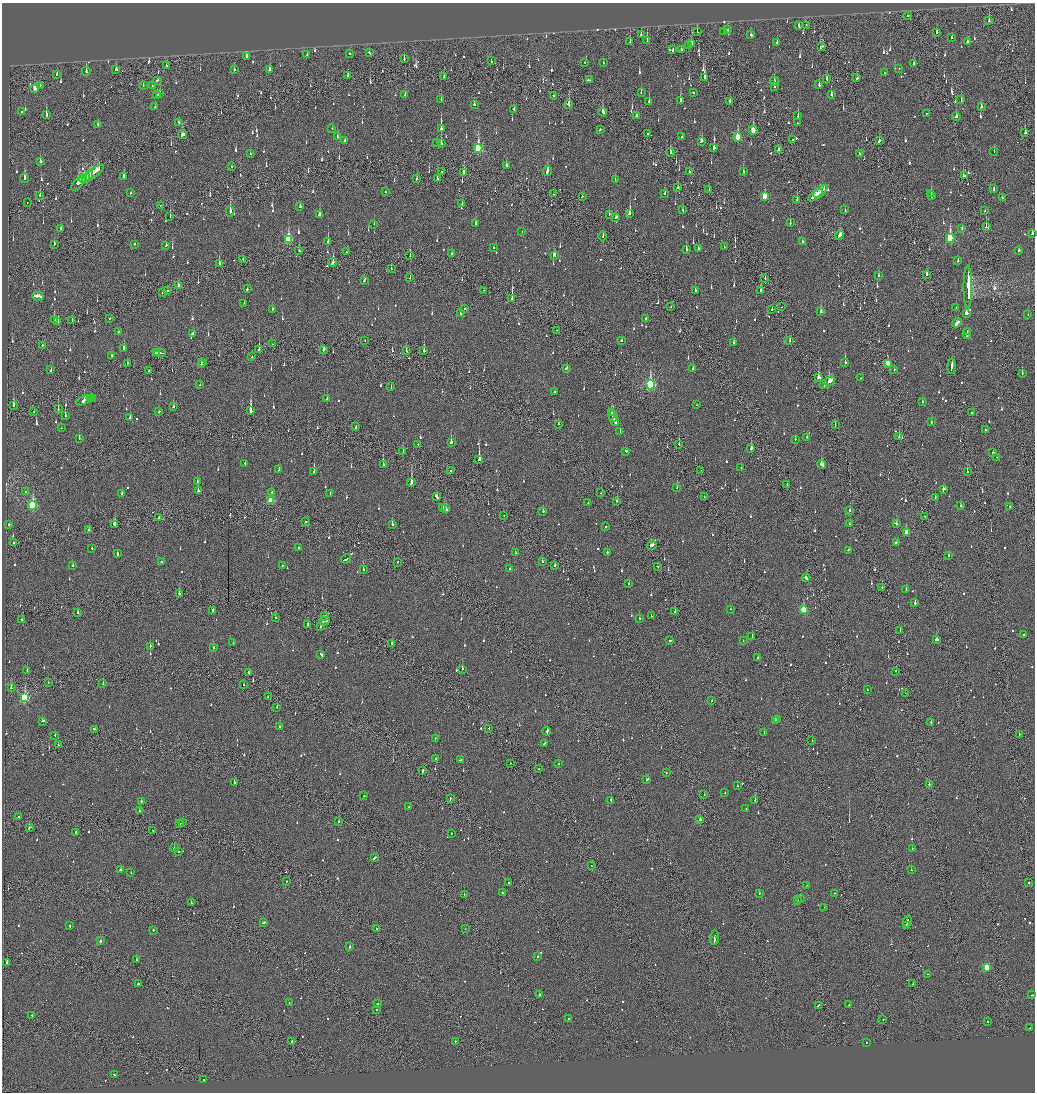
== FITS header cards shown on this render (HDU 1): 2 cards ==
NAXIS1  =                 2065
NAXIS2  =                 2180

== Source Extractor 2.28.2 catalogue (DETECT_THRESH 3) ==
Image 2065 x 2180 px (HDU 1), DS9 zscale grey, zoomed out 1/2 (1 PNG px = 2 x 2 image px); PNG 1037 x 1094 px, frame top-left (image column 1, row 2179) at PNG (2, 3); each listed source drawn as its Kron ellipse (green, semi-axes under 4 px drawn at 4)
Background -0.144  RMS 0.073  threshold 0.22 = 3 sigma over >= 5 px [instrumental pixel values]
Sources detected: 1267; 53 cannot appear on this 1/2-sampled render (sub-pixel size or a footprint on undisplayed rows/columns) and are neither listed nor drawn; of the other 1214, the 500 brightest by FLUX_AUTO listed and drawn (714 fainter detections omitted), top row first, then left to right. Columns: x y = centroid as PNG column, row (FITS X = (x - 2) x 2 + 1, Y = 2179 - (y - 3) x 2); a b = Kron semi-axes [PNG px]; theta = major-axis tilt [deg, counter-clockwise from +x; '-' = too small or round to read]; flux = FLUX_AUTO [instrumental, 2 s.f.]
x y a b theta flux
908 16 2 1 - 220
989 20 3 2 - 120
806 25 2 1 - 54
799 26 4 2 - 150
727 30 2 2 - 140
697 31 3 1 - 74
724 31 3 2 - 210
937 32 3 2 - 270
641 35 3 2 - 53
751 35 3 2 - 47
952 38 2 2 - 53
647 40 3 1 - 140
630 42 3 1 - 66
777 42 3 2 - 60
967 42 2 2 - 4700
691 44 3 2 - 84
688 45 2 2 - 68
822 46 4 2 - 120
681 49 2 2 - 120
673 50 3 2 - 73
350 53 2 2 - 75
369 53 3 2 - 82
307 55 2 2 - 73
246 56 2 2 - 4300
404 59 3 2 - 58
491 61 2 1 - 59
585 62 2 2 - 73
603 63 2 2 - 61
914 63 3 2 - 60
166 66 2 2 - 77
899 68 2 2 - 63
116 69 2 2 - 630
234 70 2 2 - 81
270 70 4 2 - 83
86 71 4 2 - 66
884 73 2 2 - 55
57 74 3 2 - 66
348 75 2 2 - 260
444 77 2 2 - 58
705 77 3 2 - 200
857 78 3 2 - 78
827 79 4 2 - 72
157 80 3 2 - 97
589 80 3 2 - 120
774 81 4 2 - 73
40 85 2 2 - 51
143 85 3 1 - 61
819 85 3 2 - 88
152 86 2 2 - 50
774 86 2 2 - 120
35 88 3 2 - 170
693 92 2 2 - 150
160 93 3 2 - 69
641 93 2 2 - 69
157 95 2 2 - 130
405 95 3 2 - 70
831 95 3 2 - 110
553 96 3 1 - 83
441 100 3 2 - 68
680 100 4 2 - 350
961 100 2 2 - 55
649 101 3 2 - 450
730 101 3 2 - 74
569 104 4 2 - 160
474 105 3 2 - 110
155 107 2 2 - 78
981 107 3 2 - 68
514 109 2 2 - 85
21 112 2 2 - 63
603 112 4 2 - 180
926 113 2 2 - 91
46 115 3 2 - 500
636 116 2 2 - 58
798 116 4 2 - 240
956 116 4 2 - 84
179 122 2 2 - 65
797 123 2 1 - 70
98 124 3 2 - 82
441 128 3 2 - 390
332 129 2 2 - 260
600 129 3 2 - 190
753 130 4 2 - 280
1025 133 2 2 - 660
647 134 2 2 - 53
183 135 4 3 - 160
682 136 2 2 - 62
337 137 3 2 - 78
738 137 5 3 - 380
792 140 3 2 - 180
344 141 4 2 - 160
701 141 3 2 - 330
879 141 3 2 - 75
437 143 3 1 - 92
441 144 4 2 - 100
478 148 4 3 - 1100
714 148 3 2 - 240
778 150 3 2 - 79
670 152 4 2 - 100
994 152 2 2 - 75
859 153 2 2 - 86
250 154 2 2 - 140
40 161 2 2 - 1200
231 166 2 2 - 55
507 166 3 2 - 110
441 171 2 1 - 89
547 171 5 2 - 150
690 171 2 1 - 58
464 172 4 2 - 150
743 172 3 2 - 120
93 173 13 2 36 470
89 176 5 3 - 180
123 176 3 2 - 140
964 176 3 2 - 190
24 178 5 2 - 160
437 178 3 2 - 82
85 179 5 2 - 220
416 179 3 1 - 70
615 180 2 2 - 86
79 182 10 3 46 460
678 187 4 2 - 170
709 189 2 1 - 230
994 189 3 2 - 76
386 191 2 2 - 71
821 191 8 2 38 4800
131 193 2 2 - 56
665 193 3 2 - 57
931 193 3 2 - 160
553 194 2 1 - 72
40 195 3 2 - 94
816 195 9 2 37 5400
765 196 4 3 - 300
931 196 3 2 - 400
582 197 2 2 - 64
1002 198 2 2 - 56
797 200 3 2 - 180
27 203 2 1 - 86
462 204 2 2 - 90
161 205 2 2 - 75
300 206 3 2 - 55
682 210 3 1 - 110
845 210 2 2 - 210
230 211 5 2 - 230
985 211 2 1 - 110
630 213 4 2 - 310
319 214 3 2 - 120
609 214 2 1 - 48
170 217 4 1 - 72
616 217 3 2 - 99
476 223 2 2 - 120
790 223 3 2 - 69
374 224 2 1 - 86
986 227 2 1 - 180
60 228 3 2 - 64
962 228 2 2 - 72
522 231 2 1 - 56
1032 233 3 2 - 66
840 235 4 3 - 170
603 236 4 2 - 57
950 238 4 3 - 1200
288 239 4 3 - 730
328 241 3 2 - 100
803 241 2 2 - 64
54 244 3 2 - 63
134 244 2 2 - 54
166 245 2 2 - 75
725 247 3 2 - 78
493 248 2 2 - 65
698 248 2 2 - 83
299 250 2 2 - 67
686 250 2 2 - 540
1019 251 2 2 - 340
347 252 3 2 - 140
452 254 3 2 - 120
555 255 3 2 - 260
410 256 2 1 - 65
243 259 3 1 - 150
958 261 2 2 - 87
333 262 4 2 - 400
219 263 3 2 - 220
391 268 3 1 - 110
927 275 2 2 - 72
878 276 2 2 - 75
410 278 2 1 - 81
765 278 3 1 - 56
364 280 3 2 - 110
178 285 3 2 - 65
968 287 22 2 90 80000
247 288 3 2 - 150
484 290 2 1 - 62
696 290 3 2 - 99
168 291 2 2 - 88
761 291 4 2 - 150
163 292 3 2 - 98
38 296 6 2 -8 780
512 298 4 2 - 550
244 303 2 1 - 56
671 307 2 1 - 59
782 307 2 1 - 54
956 307 2 2 - 140
465 308 2 2 - 56
272 309 2 2 - 99
772 309 2 2 - 210
821 312 3 2 - 130
966 313 2 2 - 3600
461 314 3 2 - 79
1028 315 2 1 - 64
110 318 2 2 - 80
646 318 2 2 - 110
54 320 3 2 - 320
72 320 3 2 - 97
58 321 3 2 - 81
957 323 5 2 - 2500
556 330 2 1 - 53
118 332 2 2 - 50
967 332 3 1 - 160
192 333 2 2 - 81
967 334 5 2 - 300
365 340 2 1 - 59
621 341 2 2 - 64
790 341 3 2 - 48
734 343 2 2 - 120
273 344 4 2 - 130
42 345 2 2 - 140
124 349 4 2 - 130
259 349 2 2 - 470
324 349 3 2 - 82
406 351 2 2 - 85
424 351 3 2 - 630
156 352 2 2 - 170
160 353 6 2 -5 270
112 356 3 2 - 140
252 357 2 1 - 240
202 362 2 1 - 70
845 362 2 2 - 300
127 363 2 2 - 54
887 363 3 2 - 180
201 364 4 2 - 56
952 366 7 2 83 310
566 368 3 2 - 99
693 368 2 2 - 73
51 370 3 2 - 58
894 370 2 2 - 110
149 371 3 2 - 130
1022 373 2 2 - 64
818 378 3 3 - 210
861 378 2 2 - 49
830 381 5 3 - 430
650 384 5 3 - 1600
200 385 2 2 - 48
824 385 2 2 - 50
391 387 2 2 - 61
554 392 2 2 - 96
90 398 2 2 - 140
92 398 3 2 - 160
327 399 3 2 - 89
84 400 8 2 21 440
923 402 2 2 - 48
13 405 4 2 - 240
696 405 2 2 - 66
174 406 2 2 - 120
58 409 2 2 - 59
251 411 4 2 - 1600
34 412 2 2 - 70
159 412 2 2 - 55
611 412 4 2 - 290
972 413 2 2 - 60
65 416 3 2 - 320
613 416 5 2 - 430
130 418 2 2 - 96
615 421 4 2 - 230
931 422 2 2 - 60
558 424 2 2 - 52
835 425 3 1 - 66
356 427 3 2 - 89
61 428 2 2 - 87
985 430 2 2 - 190
620 431 2 2 - 60
807 437 2 2 - 95
899 437 2 2 - 93
79 438 2 1 - 85
795 439 2 2 - 73
451 442 3 2 - 460
418 444 2 2 - 87
679 444 3 2 - 180
751 449 3 2 - 160
403 451 2 1 - 48
626 451 2 2 - 97
993 452 2 2 - 300
997 457 2 2 - 130
479 459 3 2 - 1400
245 464 3 2 - 62
821 464 4 2 - 730
383 465 3 2 - 710
741 468 2 2 - 57
279 470 2 2 - 300
701 470 2 2 - 91
314 471 2 2 - 290
451 471 2 1 - 200
967 472 2 2 - 340
197 481 2 2 - 67
411 483 4 2 - 760
787 484 2 1 - 63
677 488 2 2 - 59
944 489 3 2 - 82
25 491 2 2 - 80
198 491 2 2 - 220
272 492 2 2 - 64
330 493 2 2 - 74
600 493 2 1 - 120
122 494 3 2 - 69
436 496 4 2 - 110
704 497 2 1 - 48
935 497 2 2 - 67
271 500 4 3 - 550
617 501 2 2 - 76
588 503 2 2 - 58
33 505 4 3 - 1200
961 506 2 2 - 66
1010 506 2 2 - 76
443 507 2 2 - 100
445 509 4 2 - 200
849 510 3 2 - 76
543 511 2 2 - 95
504 515 2 1 - 56
925 516 2 1 - 220
159 518 2 2 - 56
306 522 2 2 - 160
9 524 2 2 - 49
114 524 4 2 - 470
392 524 2 2 - 89
849 524 2 1 - 130
896 524 3 2 - 150
606 527 2 1 - 640
89 530 3 2 - 250
906 532 3 2 - 210
896 542 3 2 - 120
13 543 2 1 - 87
652 545 5 2 - 200
298 548 2 2 - 93
92 549 2 2 - 73
848 550 2 2 - 63
607 552 2 2 - 170
515 553 2 2 - 51
117 554 3 2 - 89
948 556 2 2 - 200
346 559 5 2 - 220
542 561 2 2 - 54
161 562 2 2 - 200
398 562 2 2 - 57
73 565 2 2 - 300
282 566 2 2 - 66
555 566 2 1 - 120
657 567 3 2 - 55
510 568 3 2 - 58
363 569 2 2 - 91
806 578 4 2 - 130
629 584 2 2 - 88
882 588 2 2 - 54
906 589 2 2 - 74
179 594 2 1 - 270
915 603 2 2 - 560
730 609 2 2 - 120
212 610 2 2 - 54
803 610 3 3 - 550
77 612 2 2 - 220
675 612 2 2 - 140
324 616 2 2 - 420
651 616 2 2 - 110
275 617 2 1 - 100
640 618 2 2 - 67
21 620 3 2 - 100
324 621 5 2 - 190
308 625 2 2 - 57
320 627 2 2 - 140
900 631 3 2 - 99
1024 635 2 2 - 280
752 637 3 1 - 150
936 639 3 2 - 270
670 640 2 2 - 250
743 641 2 2 - 50
233 642 2 2 - 82
392 644 4 2 - 140
150 646 2 2 - 53
214 647 2 2 - 61
321 654 3 2 - 140
758 657 2 2 - 70
462 669 2 1 - 310
27 671 3 2 - 87
896 671 2 2 - 48
248 672 2 2 - 140
48 682 2 2 - 99
103 684 2 1 - 120
244 685 2 2 - 52
11 688 2 2 - 160
867 690 2 2 - 50
905 693 2 1 - 90
24 697 4 3 - 1200
268 697 2 2 - 51
712 701 2 2 - 62
277 707 2 1 - 92
777 719 2 2 - 110
42 721 3 2 - 89
775 721 2 1 - 150
931 722 2 2 - 98
279 726 2 2 - 66
489 728 2 2 - 56
95 729 2 2 - 250
547 731 4 2 - 490
764 733 2 2 - 59
1019 734 2 1 - 53
55 735 2 2 - 51
435 738 2 2 - 48
812 741 2 2 - 50
544 743 3 1 - 210
58 745 3 2 - 100
436 759 2 2 - 86
460 760 3 1 - 110
510 763 2 2 - 59
559 764 2 1 - 180
539 769 2 1 - 51
423 771 3 1 - 130
666 773 2 2 - 50
647 779 3 2 - 110
234 782 3 2 - 99
929 784 2 2 - 89
737 786 2 2 - 79
725 793 2 2 - 76
704 794 2 1 - 61
364 796 2 2 - 49
450 798 3 1 - 100
611 800 2 2 - 200
755 800 2 2 - 84
141 801 2 2 - 100
408 807 2 2 - 54
746 809 2 2 - 57
139 810 2 2 - 66
19 817 2 1 - 53
700 820 2 2 - 480
339 822 2 2 - 85
182 823 2 2 - 390
179 824 2 2 - 59
29 827 2 2 - 96
153 830 2 2 - 64
75 832 2 2 - 200
451 833 2 2 - 55
174 848 2 2 - 140
912 848 2 2 - 57
178 851 2 2 - 55
375 857 4 2 - 120
591 866 2 1 - 50
120 870 2 2 - 130
911 870 2 1 - 81
131 873 2 2 - 61
286 881 2 1 - 50
508 883 2 2 - 50
1028 883 2 2 - 61
807 885 3 1 - 62
502 893 2 2 - 87
759 893 2 2 - 150
835 893 2 1 - 59
464 894 2 1 - 83
800 899 2 1 - 220
797 900 2 2 - 180
191 903 2 2 - 83
824 907 2 2 - 64
907 921 6 1 74 320
263 923 3 2 - 92
906 925 3 1 - 92
70 926 2 2 - 52
377 929 2 1 - 69
465 929 2 2 - 62
153 930 2 2 - 70
714 938 7 2 83 160
714 940 3 1 - 82
100 941 2 2 - 190
350 946 2 2 - 310
538 956 2 2 - 180
136 959 3 2 - 120
6 962 2 2 - 250
987 967 3 3 - 400
928 974 2 2 - 59
138 984 2 2 - 150
913 984 2 2 - 340
539 995 2 2 - 380
1032 995 2 2 - 50
289 1003 2 2 - 70
378 1003 2 2 - 62
818 1005 3 2 - 100
849 1005 3 2 - 87
377 1010 2 2 - 55
32 1016 2 2 - 170
568 1018 2 2 - 50
883 1019 2 2 - 52
988 1021 2 2 - 48
1030 1028 2 1 - 58
292 1041 2 2 - 830
455 1041 2 2 - 55
866 1043 2 2 - 62
114 1074 4 2 - 120
203 1080 2 2 - 79
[714 fainter detections neither listed nor drawn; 53 sub-pixel or undisplayed-footprint detections neither listed nor drawn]